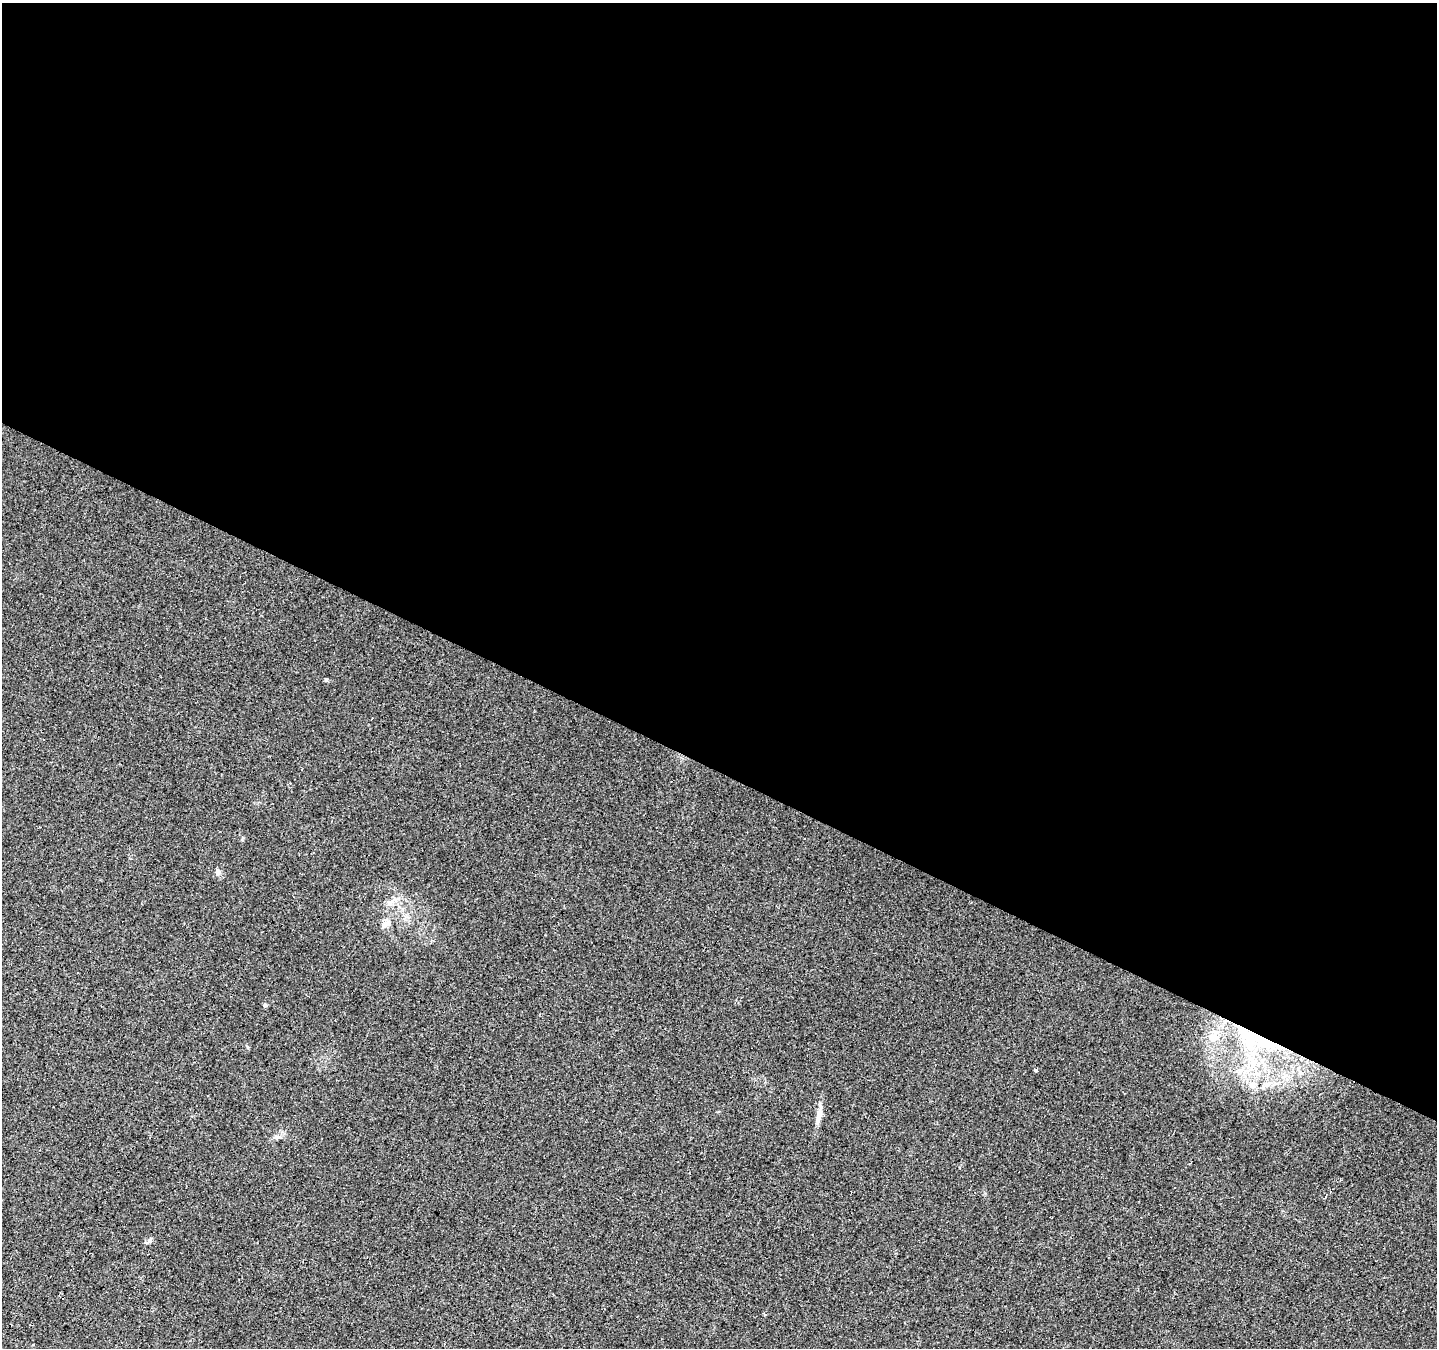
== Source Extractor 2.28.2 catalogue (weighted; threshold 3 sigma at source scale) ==
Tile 3 of 4 x 4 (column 3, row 1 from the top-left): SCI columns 2873-4307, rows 4300-5645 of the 5741 x 5842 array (HDU 1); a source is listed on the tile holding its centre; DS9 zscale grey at full resolution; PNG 1439 x 1350 px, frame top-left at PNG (2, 3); no overlay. Shown black and unused: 57% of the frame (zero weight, under 2 of 3 exposures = <1% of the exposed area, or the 3 px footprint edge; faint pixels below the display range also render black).
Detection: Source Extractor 2.28.2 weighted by HDU 2 'WHT'; one run over the whole footprint, this tile lists its part. Background 0.0257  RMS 0.0058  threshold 0.0261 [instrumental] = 3 sigma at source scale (4.5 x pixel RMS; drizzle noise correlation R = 1.50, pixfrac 1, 0.0396/0.0396 arcsec/px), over >= 5 px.
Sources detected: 19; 3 cosmic-ray / hot-pixel residue — not listed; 1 inside a brighter listed object's ellipse — not listed separately; the other 15 listed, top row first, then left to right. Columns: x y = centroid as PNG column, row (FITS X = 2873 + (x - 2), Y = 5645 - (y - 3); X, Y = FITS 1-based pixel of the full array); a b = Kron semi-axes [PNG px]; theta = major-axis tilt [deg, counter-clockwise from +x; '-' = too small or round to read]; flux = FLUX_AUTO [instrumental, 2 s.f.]
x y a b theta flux
326 680 5 5 - 0.63
218 872 9 6 -90 1.7
389 903 8 7 - 2.3
386 924 15 7 40 3.3
265 1005 5 5 - 0.9
1214 1037 18 13 45 8.4
1266 1043 41 15 -18 31
1036 1070 4 3 - 1.2
1252 1085 11 8 -28 3.9
1266 1085 9 8 - 3.1
207 1096 3 3 - 0.76
818 1118 16 7 75 3.7
277 1137 7 4 -19 1.1
149 1241 10 5 45 1.4
764 1314 4 2 - 0.74
Overlapping masked pixels (flux is a lower limit): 1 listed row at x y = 1266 1043
Unlisted compact peaks at least as high as the median listed source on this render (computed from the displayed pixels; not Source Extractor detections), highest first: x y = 242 840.